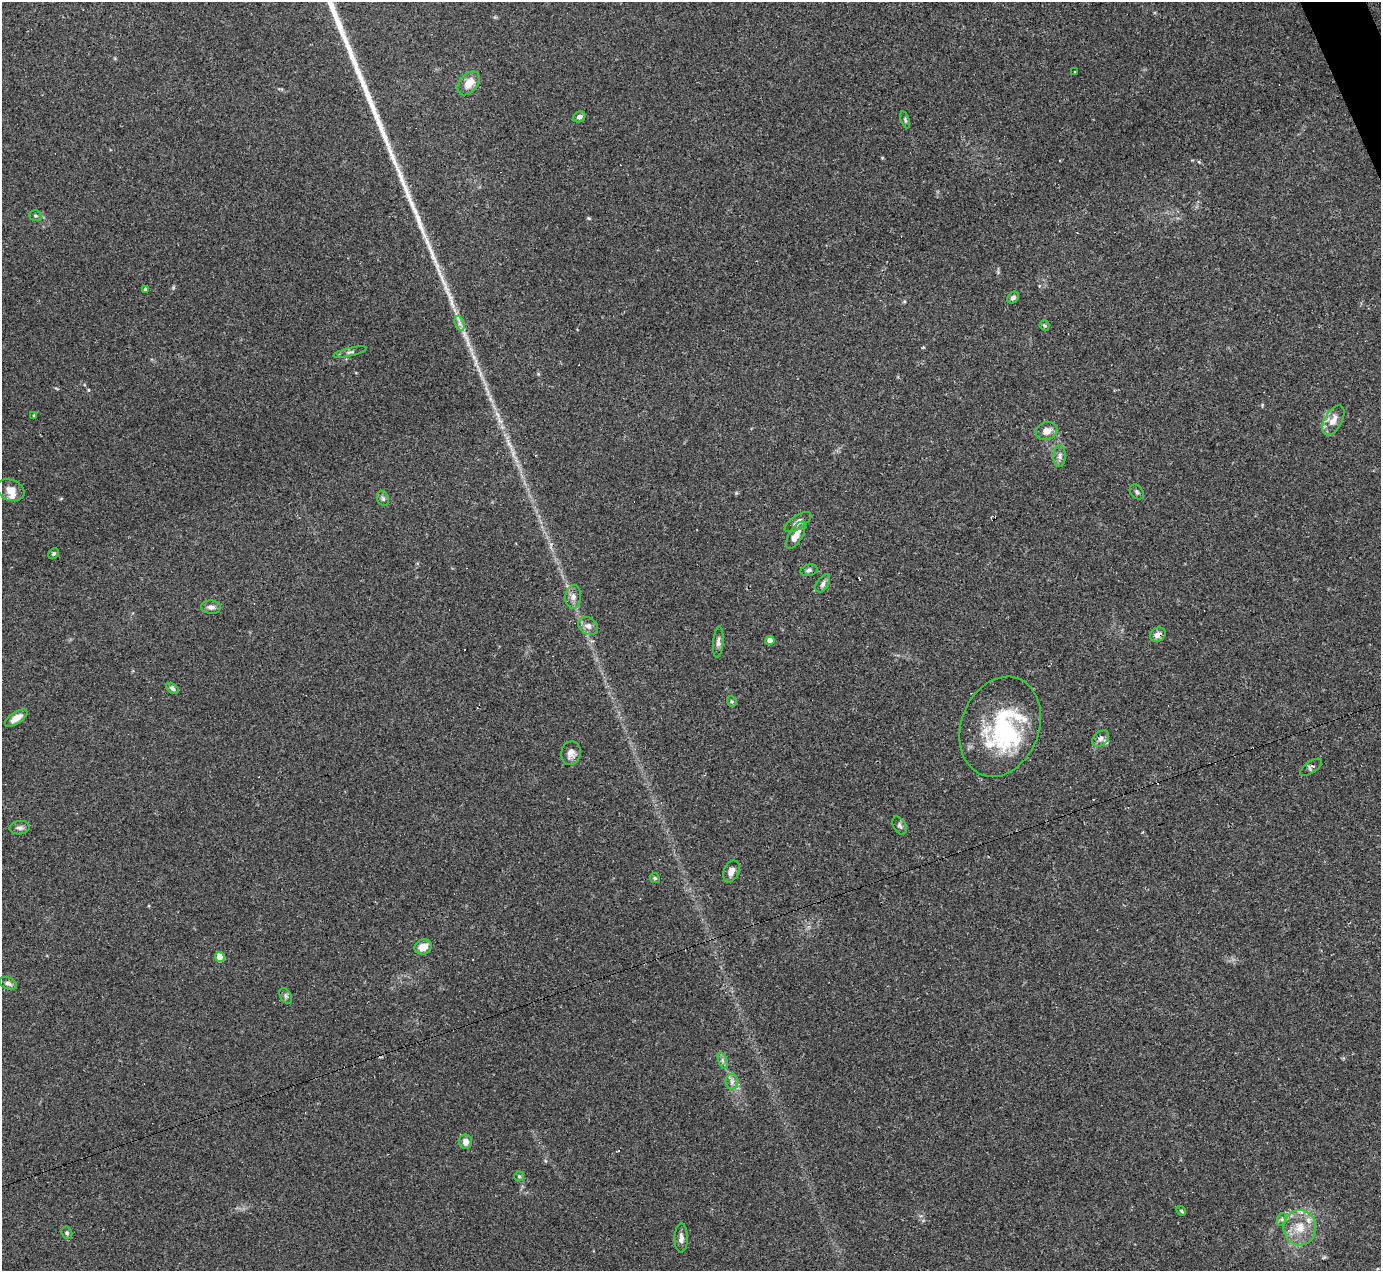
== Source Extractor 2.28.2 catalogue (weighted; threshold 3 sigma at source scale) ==
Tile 10 of 4 x 4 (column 2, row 3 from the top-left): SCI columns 1380-2758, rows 1547-2815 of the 5517 x 5501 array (HDU 1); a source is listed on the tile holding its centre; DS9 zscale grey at full resolution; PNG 1383 x 1273 px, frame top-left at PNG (2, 2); each listed source drawn as its Kron ellipse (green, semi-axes under 4 px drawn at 4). Shown black and unused: <1% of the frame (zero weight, under 2 of 3 exposures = <1% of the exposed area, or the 3 px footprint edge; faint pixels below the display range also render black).
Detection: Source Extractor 2.28.2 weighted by HDU 2 'WHT'; one run over the whole footprint, this tile lists its part. Background 0.109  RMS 0.0077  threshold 0.0347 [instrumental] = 3 sigma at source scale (4.5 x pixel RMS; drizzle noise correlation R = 1.50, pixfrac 1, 0.05/0.05 arcsec/px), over >= 5 px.
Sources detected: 65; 8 cosmic-ray / hot-pixel residue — neither listed nor drawn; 5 inside a brighter listed object's ellipse — not listed separately; the other 52 listed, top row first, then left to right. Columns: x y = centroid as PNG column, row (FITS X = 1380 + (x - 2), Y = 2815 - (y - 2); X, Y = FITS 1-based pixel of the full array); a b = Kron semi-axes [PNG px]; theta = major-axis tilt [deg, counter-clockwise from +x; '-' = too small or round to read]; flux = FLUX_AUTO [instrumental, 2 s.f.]
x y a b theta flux
1075 72 3 2 - 1.2
469 83 14 9 51 9.2
579 117 6 5 - 2.6
905 120 9 3 -71 1.2
35 216 6 5 - 1.3
145 289 4 3 - 1.6
1013 297 6 5 - 2.3
459 324 8 4 -72 2.5
1045 325 5 5 - 1.2
350 352 17 4 13 2.5
34 416 4 3 - 0.93
1333 420 16 8 60 7.5
1046 431 11 9 17 6.4
1060 456 10 6 90 2.8
10 490 14 10 -21 7
1137 492 8 6 -49 1.8
383 498 8 5 -69 1.8
798 522 15 6 34 4.6
796 535 15 6 60 7.8
54 553 5 5 - 1.2
809 570 8 5 15 2
823 583 10 6 57 2.5
573 597 11 8 88 3.9
211 607 10 6 -5 3.3
588 626 10 8 -32 4.3
1158 635 8 6 30 4.4
770 640 4 4 - 4.8
718 642 16 5 85 2.8
172 688 7 4 -32 1.8
732 701 6 4 -68 1
16 718 13 5 33 6.1
1000 727 51 39 69 69
1101 739 10 6 40 2.7
571 753 12 9 79 4.9
1311 767 13 5 34 2
900 826 10 6 -62 2
20 828 10 6 4 2.5
731 871 11 7 66 5
655 878 5 4 - 1.1
423 947 9 7 30 8.5
220 957 5 4 - 22
8 983 9 5 -22 2.4
286 996 8 5 -60 1.7
722 1060 9 4 -71 1.8
732 1082 8 6 89 2.7
465 1142 7 6 - 4.3
519 1176 5 5 - 0.89
1181 1211 5 4 - 1.1
1282 1219 6 4 72 1.3
1300 1227 18 16 87 17
67 1233 6 5 - 1.5
681 1238 14 6 90 3.9
Overlapping masked pixels (flux is a lower limit): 1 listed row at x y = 1158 635